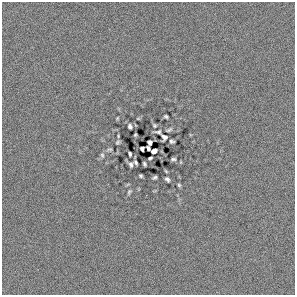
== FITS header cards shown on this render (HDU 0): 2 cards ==
NAXIS1  =                  293
NAXIS2  =                  293

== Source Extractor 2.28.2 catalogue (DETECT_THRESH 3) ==
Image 293 x 293 px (HDU 0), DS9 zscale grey, 1 PNG px = 1 image px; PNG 297 x 297 px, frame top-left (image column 1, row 293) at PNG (2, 2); no overlay
Background 0.0243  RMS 1.3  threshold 3.75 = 3 sigma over >= 5 px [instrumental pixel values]
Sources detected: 27; all 27 listed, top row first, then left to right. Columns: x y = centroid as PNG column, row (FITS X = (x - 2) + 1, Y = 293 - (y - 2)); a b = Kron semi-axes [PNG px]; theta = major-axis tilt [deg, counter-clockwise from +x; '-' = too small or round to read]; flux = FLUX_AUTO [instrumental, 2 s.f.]
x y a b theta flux
166 117 4 3 - 130
154 125 4 3 - 110
130 126 5 4 - 210
169 130 7 3 24 120
158 132 6 3 0 120
135 135 3 2 - 81
118 136 4 3 - 70
164 137 6 5 - 190
172 141 4 3 - 150
118 142 4 3 - 110
150 143 5 4 - 140
148 148 5 3 - 99
109 149 6 3 9 110
142 149 4 4 - 160
154 151 5 4 - 510
130 154 4 3 - 130
102 155 6 5 - 130
150 158 4 2 - 110
173 159 4 3 - 130
136 162 4 3 - 130
144 164 4 3 - 130
131 165 5 3 - 180
141 176 4 3 - 110
155 177 5 3 - 140
167 179 5 3 - 170
179 185 3 3 - 100
129 192 6 4 64 130